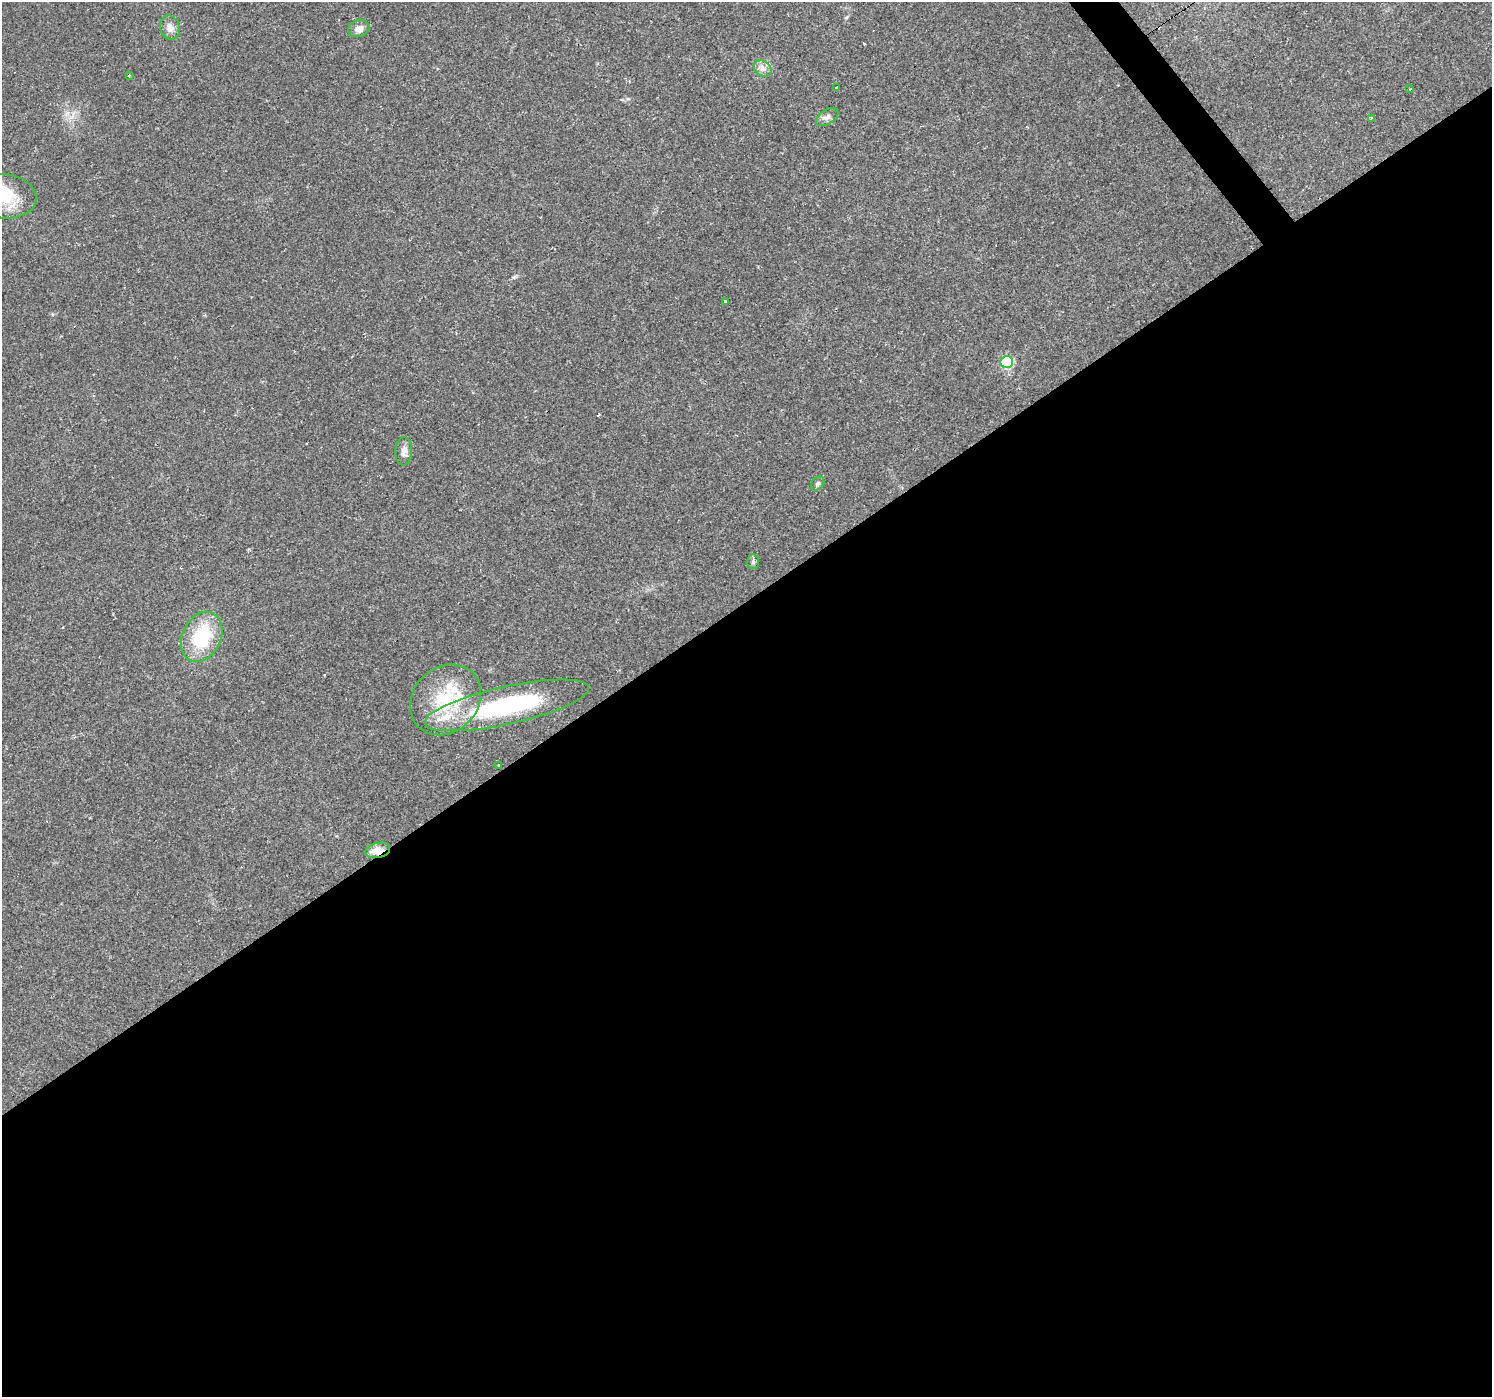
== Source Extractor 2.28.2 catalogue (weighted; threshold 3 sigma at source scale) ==
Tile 15 of 4 x 4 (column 3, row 4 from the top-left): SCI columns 2983-4472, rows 192-1586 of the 5963 x 5900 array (HDU 1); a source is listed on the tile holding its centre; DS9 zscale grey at full resolution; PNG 1494 x 1399 px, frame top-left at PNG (2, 2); each listed source drawn as its Kron ellipse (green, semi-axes under 4 px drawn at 4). Shown black and unused: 58% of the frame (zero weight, under 2 of 3 exposures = <1% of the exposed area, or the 3 px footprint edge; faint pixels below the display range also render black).
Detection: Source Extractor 2.28.2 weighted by HDU 2 'WHT'; one run over the whole footprint, this tile lists its part. Background 0.0515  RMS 0.0052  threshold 0.0236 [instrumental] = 3 sigma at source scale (4.5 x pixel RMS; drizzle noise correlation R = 1.50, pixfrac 1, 0.0396/0.0396 arcsec/px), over >= 5 px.
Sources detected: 21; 1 cosmic-ray / hot-pixel residue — neither listed nor drawn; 1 inside a brighter listed object's ellipse — not listed separately; the other 19 listed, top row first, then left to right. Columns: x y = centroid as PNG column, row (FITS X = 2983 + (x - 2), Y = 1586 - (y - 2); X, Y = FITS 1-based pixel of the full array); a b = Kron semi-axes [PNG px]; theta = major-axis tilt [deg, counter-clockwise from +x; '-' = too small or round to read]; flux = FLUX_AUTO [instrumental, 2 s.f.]
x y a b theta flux
170 28 12 10 -69 3.8
359 29 11 8 17 3.7
763 68 9 7 -35 2.7
129 75 3 2 - 0.97
836 87 3 3 - 2.2
1410 89 2 2 - 0.4
827 117 12 7 32 2.4
1371 118 3 3 - 1.3
3 196 33 22 -6 22
725 301 3 3 - 2.6
1007 362 6 6 - 45
404 451 14 8 87 3.1
818 483 8 6 46 1.3
753 562 7 6 - 1.2
202 637 26 19 64 30
446 700 38 32 44 36
507 705 84 19 12 78
499 765 3 2 - 0.78
378 850 12 7 12 6.3
Overlapping masked pixels (flux is a lower limit): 1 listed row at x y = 378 850
Isophote crosses this tile's border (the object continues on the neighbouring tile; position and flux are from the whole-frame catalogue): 1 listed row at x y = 3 196
Unlisted compact peaks at least as high as the median listed source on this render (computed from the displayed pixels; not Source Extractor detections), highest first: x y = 514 277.